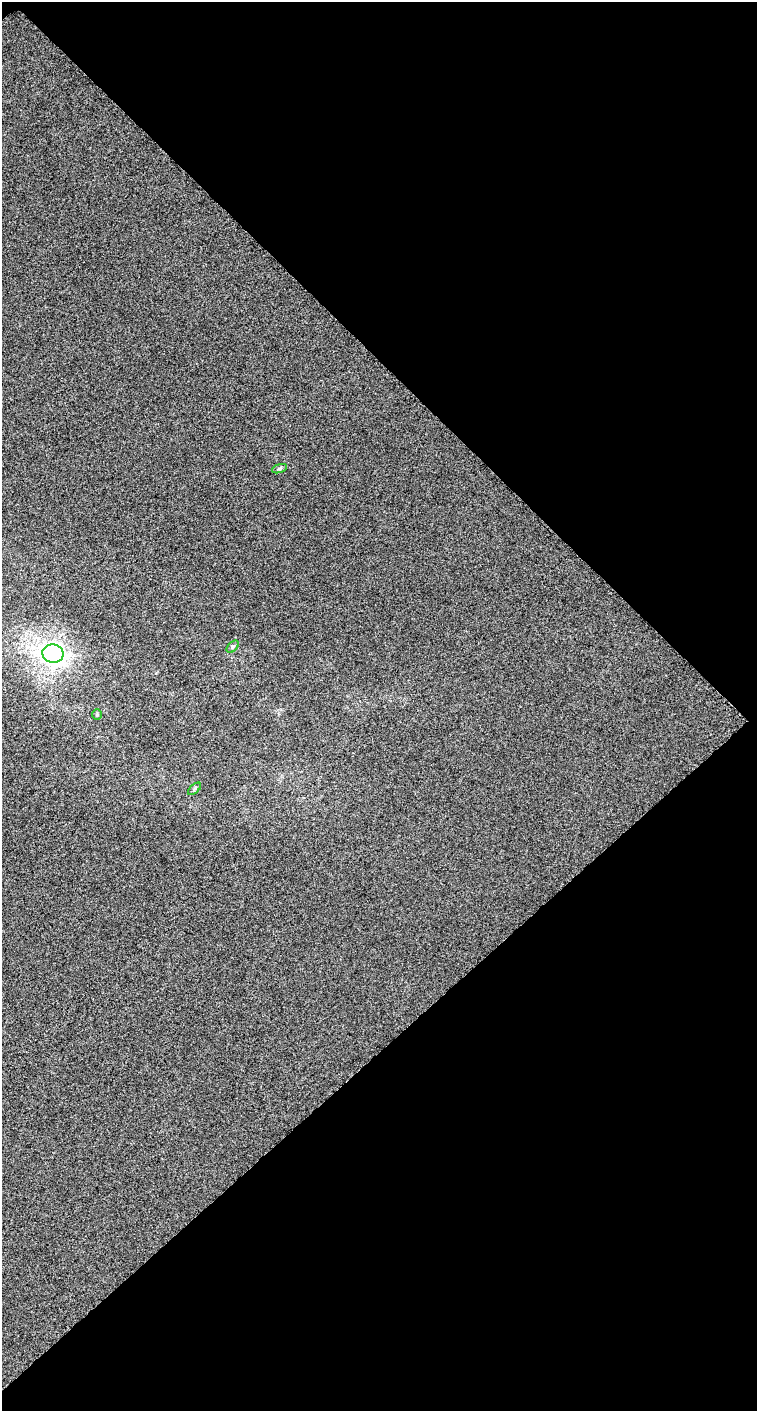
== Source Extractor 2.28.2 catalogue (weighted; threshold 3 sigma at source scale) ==
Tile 2 of 2 x 1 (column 2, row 1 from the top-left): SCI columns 760-1514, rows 57-1465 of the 1516 x 1513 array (HDU 1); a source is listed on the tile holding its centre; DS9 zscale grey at full resolution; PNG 759 x 1413 px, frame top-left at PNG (2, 2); each listed source drawn as its Kron ellipse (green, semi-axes under 4 px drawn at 4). Shown black and unused: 51% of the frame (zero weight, under 3 of 6 exposures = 2% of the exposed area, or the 3 px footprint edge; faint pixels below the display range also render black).
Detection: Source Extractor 2.28.2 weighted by HDU 2 'WHT'; one run over the whole footprint, this tile lists its part. Background 0.00293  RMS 0.014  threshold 0.0588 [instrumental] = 3 sigma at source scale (4.09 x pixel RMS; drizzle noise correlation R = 1.36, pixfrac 0.8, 0.0396/0.0396 arcsec/px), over >= 5 px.
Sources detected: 5; all 5 listed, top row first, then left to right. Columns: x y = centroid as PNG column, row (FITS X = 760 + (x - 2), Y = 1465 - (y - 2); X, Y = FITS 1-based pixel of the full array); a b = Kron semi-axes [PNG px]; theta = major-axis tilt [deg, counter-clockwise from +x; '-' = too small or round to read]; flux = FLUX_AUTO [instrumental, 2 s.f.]
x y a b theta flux
279 469 8 3 19 2.1
233 647 7 4 45 2.2
53 654 10 9 - 610
97 714 5 5 - 1.9
194 789 8 3 42 1.9